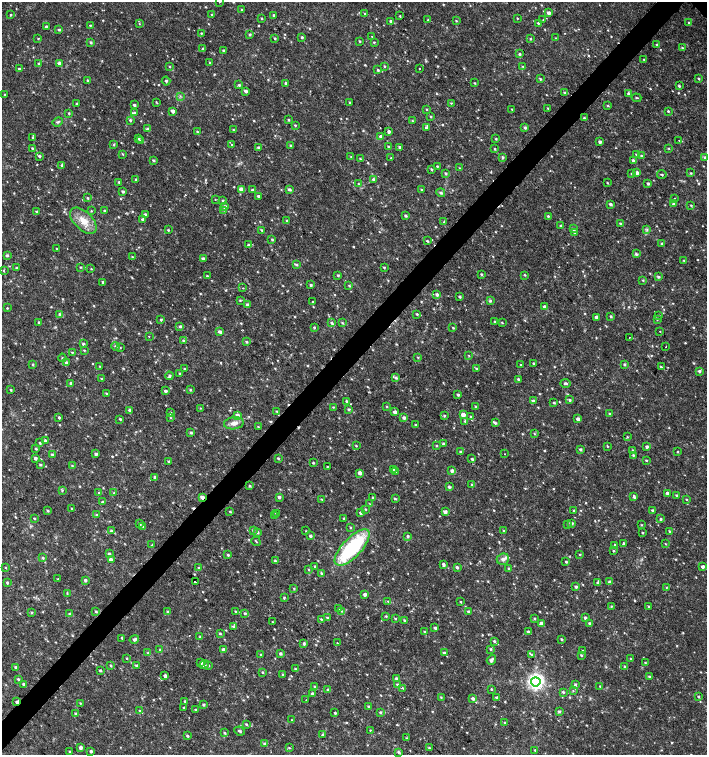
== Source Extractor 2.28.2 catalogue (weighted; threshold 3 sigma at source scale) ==
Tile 7 of 4 x 4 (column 3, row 2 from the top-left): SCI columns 3045-4453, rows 3013-4518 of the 6025 x 6031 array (HDU 1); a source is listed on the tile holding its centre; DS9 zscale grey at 2 x 2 block average (1 PNG px = mean of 2 x 2 image px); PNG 709 x 757 px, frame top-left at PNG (2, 2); each listed source drawn as its Kron ellipse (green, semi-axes under 4 px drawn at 4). Shown black and unused: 4% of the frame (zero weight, under 2 of 3 exposures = <1% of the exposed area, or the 3 px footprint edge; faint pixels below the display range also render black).
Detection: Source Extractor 2.28.2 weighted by HDU 2 'WHT'; one run over the whole footprint, this tile lists its part. Background 0.0181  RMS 0.0033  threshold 0.0151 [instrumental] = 3 sigma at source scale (4.5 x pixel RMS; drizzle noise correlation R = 1.50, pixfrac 1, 0.0396/0.0396 arcsec/px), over >= 5 px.
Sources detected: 833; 14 cosmic-ray / hot-pixel residue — neither listed nor drawn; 1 coinciding with a brighter row at this scale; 12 inside a brighter listed object's ellipse — not listed separately; of the other 806, all 500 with FLUX_AUTO >= 0.588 (the completeness limit of this list) listed and drawn (306 fainter detections not listed), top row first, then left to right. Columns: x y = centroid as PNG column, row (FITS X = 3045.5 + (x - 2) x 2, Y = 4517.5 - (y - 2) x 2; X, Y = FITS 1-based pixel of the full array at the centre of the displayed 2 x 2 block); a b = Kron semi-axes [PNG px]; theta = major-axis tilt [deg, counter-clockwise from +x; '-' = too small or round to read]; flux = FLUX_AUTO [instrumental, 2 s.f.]
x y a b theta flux
220 2 2 2 - 0.78
242 9 2 2 - 0.66
365 13 3 3 - 0.82
549 13 3 3 - 3.1
211 14 3 3 - 0.71
11 15 2 2 - 0.61
274 15 3 2 - 1.4
400 16 3 2 - 0.62
261 18 3 2 - 0.85
517 18 2 2 - 0.61
428 20 3 2 - 0.77
543 20 2 2 - 0.62
391 21 3 2 - 2.1
456 21 3 2 - 0.7
139 23 3 3 - 0.61
538 23 2 2 - 0.96
689 23 3 2 - 0.98
90 25 3 2 - 0.79
46 27 2 2 - 2.3
59 30 3 3 - 1.3
201 33 2 2 - 0.63
250 34 2 2 - 1.3
372 36 3 2 - 0.64
302 37 3 2 - 1.1
275 38 2 2 - 0.93
530 38 3 2 - 0.72
556 38 3 2 - 0.63
38 39 2 2 - 0.61
359 41 3 2 - 0.73
91 42 3 3 - 1
374 42 3 3 - 0.74
657 45 3 3 - 0.8
682 48 3 3 - 0.82
203 49 4 2 - 1.1
223 50 3 2 - 1.1
519 54 3 2 - 1.3
644 59 2 2 - 0.6
59 63 3 3 - 2.9
210 63 3 3 - 0.85
39 64 3 3 - 2.3
169 66 3 3 - 0.74
384 66 3 2 - 0.82
523 67 3 3 - 0.64
19 69 3 2 - 1
419 69 2 2 - 0.87
378 70 3 3 - 1.3
699 78 3 2 - 0.84
540 79 3 2 - 1
88 81 3 3 - 1.5
166 81 4 3 - 1.6
286 83 3 3 - 0.99
475 83 2 2 - 0.64
239 85 3 2 - 1.1
679 86 3 2 - 1.1
246 91 3 3 - 1.9
565 93 3 3 - 1.1
629 93 3 3 - 1.7
5 95 2 2 - 1.4
180 96 3 2 - 0.76
636 98 5 2 - 0.82
156 102 4 2 - 0.62
350 102 2 2 - 1.1
77 103 3 3 - 1
451 103 3 2 - 0.66
134 105 3 3 - 1.5
608 105 3 3 - 0.83
548 108 3 2 - 0.73
427 109 3 2 - 0.65
512 109 3 2 - 0.7
173 111 3 3 - 3.3
668 111 3 2 - 0.93
69 113 3 3 - 0.88
134 113 3 3 - 1.3
431 116 3 3 - 0.82
584 118 3 3 - 0.84
130 120 3 3 - 1.3
288 120 3 2 - 0.83
412 121 3 2 - 0.63
58 122 5 3 - 1.2
295 125 3 3 - 0.75
427 128 4 3 - 1.6
525 128 4 3 - 1.2
147 129 3 3 - 1.1
233 130 3 2 - 0.7
197 131 3 2 - 0.76
389 131 3 3 - 2.5
381 136 3 3 - 3.6
33 138 3 3 - 1.2
138 138 3 2 - 1
496 139 2 2 - 0.72
140 140 4 3 - 0.95
679 140 2 2 - 0.67
600 142 3 2 - 1.9
231 144 2 2 - 1.5
114 145 4 3 - 0.82
291 145 3 3 - 0.97
258 147 3 2 - 1.6
388 147 3 3 - 1.7
399 147 3 3 - 1.7
32 148 3 2 - 0.95
668 148 3 2 - 0.6
495 149 2 2 - 0.83
122 154 3 2 - 0.65
636 154 3 2 - 0.59
39 156 3 3 - 1.3
641 156 4 3 - 0.92
351 157 3 2 - 0.64
502 157 3 3 - 1.1
705 157 4 3 - 1.2
391 158 3 2 - 0.6
360 159 2 2 - 0.68
153 160 3 2 - 1.1
633 161 4 3 - 1.9
62 165 4 3 - 1.3
437 166 3 2 - 0.76
459 168 3 2 - 0.59
431 169 3 2 - 0.88
446 173 3 3 - 1
637 173 3 3 - 2.5
691 173 3 3 - 0.86
632 174 3 3 - 1
662 175 4 3 - 0.86
373 179 3 3 - 2.2
136 180 3 2 - 1
119 182 3 3 - 1.1
607 183 2 2 - 0.67
359 184 4 3 - 1
648 184 2 2 - 1.3
241 189 3 3 - 4.7
289 189 4 3 - 2
422 189 3 3 - 0.94
252 190 2 2 - 0.96
123 192 3 2 - 1.4
441 193 4 4 - 1.6
258 196 3 3 - 1
88 198 3 3 - 0.87
674 198 2 2 - 1.2
215 199 3 2 - 0.66
223 201 3 2 - 1.2
610 204 3 2 - 2.3
673 204 3 3 - 1.4
691 205 3 3 - 0.81
225 207 3 3 - 3.4
104 210 2 2 - 0.84
224 210 3 2 - 0.6
91 211 2 2 - 0.62
36 212 3 2 - 1.1
145 215 3 3 - 1.7
405 216 3 2 - 1.4
548 216 3 2 - 1
143 220 3 3 - 2.1
287 220 3 2 - 0.92
83 221 16 9 -44 10
444 222 4 2 - 0.73
620 223 3 2 - 1.1
561 226 3 3 - 1.1
573 229 3 3 - 1.5
168 230 3 3 - 0.79
261 230 3 2 - 0.85
647 230 3 3 - 1.1
574 232 4 3 - 1.7
272 239 3 3 - 0.98
427 241 3 2 - 0.86
662 244 3 3 - 0.87
248 245 3 3 - 2.1
57 249 3 2 - 0.83
636 254 4 3 - 1.5
7 255 3 3 - 1.3
132 257 3 2 - 0.74
203 259 3 2 - 2.7
684 261 3 2 - 0.77
296 264 4 3 - 1.2
80 267 3 3 - 0.62
384 267 3 2 - 0.77
16 268 3 2 - 1.2
91 269 3 2 - 0.59
4 271 3 2 - 0.64
481 274 2 2 - 1.1
338 275 3 2 - 1.1
525 275 4 2 - 0.7
207 276 3 2 - 0.67
658 277 3 3 - 1.3
643 280 3 2 - 0.78
103 282 3 3 - 1.3
311 285 3 2 - 1.4
349 286 3 3 - 0.77
243 288 2 2 - 1.1
437 294 3 3 - 2.2
460 297 3 2 - 1.3
240 300 3 3 - 0.76
490 301 3 3 - 1.3
313 302 3 2 - 0.61
247 305 3 3 - 1.6
545 307 3 2 - 3.1
7 308 2 2 - 0.77
59 314 4 3 - 1.2
417 314 2 2 - 0.88
659 315 2 2 - 1.3
611 316 2 2 - 1.2
597 317 3 2 - 2.6
657 319 3 3 - 0.71
161 320 3 2 - 1.2
495 321 3 2 - 0.99
39 322 3 2 - 1.5
331 323 4 3 - 1.4
342 323 4 2 - 0.78
502 323 3 2 - 0.63
180 326 4 3 - 1.4
314 327 3 2 - 0.88
453 328 3 2 - 0.8
660 331 2 2 - 0.84
220 332 4 3 - 2.8
149 336 2 2 - 0.61
629 337 2 2 - 0.79
184 341 3 3 - 2.1
246 342 2 2 - 1.2
83 344 3 3 - 1.5
116 346 4 3 - 0.91
666 347 2 2 - 3.1
120 348 3 2 - 0.64
84 350 3 2 - 0.67
72 352 3 2 - 0.84
469 356 3 3 - 0.59
418 357 3 2 - 0.67
62 358 4 3 - 1
66 363 3 3 - 1.8
534 363 3 2 - 1
33 364 3 3 - 0.86
521 365 2 2 - 0.96
624 365 3 3 - 1.2
100 366 3 3 - 0.75
661 367 3 2 - 1.1
184 369 3 2 - 0.8
476 369 3 3 - 1
699 371 3 3 - 1.6
180 374 3 3 - 0.81
169 376 4 4 - 1.6
396 378 4 3 - 1.3
101 379 3 2 - 0.94
518 379 3 3 - 1.2
71 383 3 3 - 3.4
565 383 5 3 - 1.6
11 390 3 2 - 1
190 390 3 3 - 0.89
165 391 3 2 - 2.2
106 394 3 3 - 0.64
458 395 3 3 - 1.5
570 400 3 3 - 1.3
346 401 3 2 - 1.1
533 401 3 3 - 1.9
554 403 3 2 - 0.98
387 406 3 2 - 0.59
475 406 2 2 - 0.59
333 407 3 2 - 0.64
200 408 3 3 - 0.64
349 409 3 3 - 1.2
129 410 3 2 - 1.5
276 411 3 2 - 0.68
395 412 3 3 - 2.8
170 413 3 2 - 1.5
609 414 2 2 - 0.94
237 415 3 3 - 3.3
463 415 3 3 - 4.9
444 416 3 3 - 1.1
59 417 3 3 - 1.2
170 417 3 2 - 0.63
471 417 3 3 - 1.2
404 418 3 3 - 1.9
120 419 2 2 - 1
578 419 3 3 - 3.1
465 421 3 3 - 1
234 423 10 6 7 4.3
495 423 4 3 - 1.4
416 425 3 3 - 0.88
258 427 3 2 - 0.71
191 433 4 3 - 1.1
534 434 4 2 - 0.69
627 437 3 3 - 0.83
45 440 3 3 - 1.3
40 443 3 3 - 1
443 444 3 3 - 1
356 446 3 2 - 0.69
436 446 3 2 - 0.74
607 446 3 2 - 0.66
647 447 3 2 - 1.9
36 448 3 2 - 0.83
580 449 3 3 - 1.5
633 450 3 3 - 0.9
460 451 3 3 - 0.83
678 452 2 2 - 0.72
96 454 3 3 - 2
505 454 2 2 - 1.2
52 455 3 3 - 1.3
633 455 3 3 - 0.84
35 458 3 3 - 2
278 458 3 2 - 1.1
472 459 3 3 - 0.99
646 460 3 2 - 0.93
168 461 3 3 - 0.89
313 463 2 2 - 0.99
40 465 3 2 - 1
72 465 3 2 - 0.67
327 466 2 2 - 0.7
393 469 3 3 - 0.91
396 471 3 2 - 1.2
452 471 3 3 - 2.5
360 473 3 3 - 3.2
155 478 3 3 - 3.3
472 484 3 2 - 0.65
250 486 3 2 - 0.95
449 487 3 3 - 1.5
62 490 3 2 - 0.59
98 492 4 2 - 0.63
114 493 3 2 - 0.61
667 493 2 2 - 2.3
677 495 3 2 - 1.2
202 497 3 3 - 3.5
279 497 3 2 - 2.2
372 497 3 2 - 0.59
634 497 4 3 - 1.8
322 499 3 3 - 0.78
395 499 3 2 - 0.92
686 499 3 2 - 0.68
102 502 3 3 - 0.98
370 504 3 3 - 0.74
72 509 3 2 - 0.76
365 509 3 2 - 0.66
47 510 3 2 - 1
652 510 3 3 - 1
230 511 3 2 - 0.77
574 511 3 2 - 1.2
445 512 3 3 - 2.8
276 513 3 3 - 0.97
361 513 3 2 - 2
96 515 3 3 - 0.89
274 515 3 3 - 0.67
34 518 3 2 - 0.81
344 518 3 2 - 1.1
661 519 2 2 - 1
572 523 3 3 - 1.5
140 524 3 3 - 1.1
568 525 3 2 - 0.65
642 525 3 3 - 0.67
143 526 3 3 - 0.84
351 527 3 3 - 0.63
253 530 3 3 - 0.89
503 530 3 2 - 0.66
111 531 4 3 - 1.3
306 531 3 2 - 0.6
669 531 3 2 - 0.73
257 532 3 3 - 1.4
642 533 2 2 - 0.71
310 536 3 2 - 1.6
408 536 3 3 - 1.3
256 541 5 2 - 0.68
624 543 3 3 - 1.1
665 544 3 2 - 0.61
152 545 4 2 - 0.6
614 545 2 2 - 9.2
352 547 23 9 46 76
613 551 2 2 - 0.72
109 553 3 3 - 0.98
580 554 3 3 - 0.78
228 555 3 3 - 1.1
43 558 3 3 - 1.2
503 559 6 5 - 2.8
111 560 3 3 - 4.3
275 561 3 3 - 0.99
566 562 2 2 - 1
444 564 3 3 - 1.6
315 566 3 2 - 0.94
5 567 3 2 - 0.63
457 567 3 3 - 1.8
703 567 2 2 - 2.4
199 568 3 2 - 0.78
509 568 2 2 - 0.87
308 569 3 3 - 0.65
321 573 3 3 - 1
58 579 3 2 - 0.73
85 580 3 3 - 1.5
195 582 2 2 - 52
609 582 3 3 - 1.4
7 583 3 2 - 1.1
598 583 4 3 - 1.5
576 587 3 2 - 1.7
666 587 3 3 - 0.66
294 589 3 2 - 0.75
67 594 4 3 - 0.68
365 595 3 3 - 2.3
284 597 3 3 - 0.78
388 601 4 3 - 0.77
460 602 3 2 - 0.6
611 606 3 3 - 0.82
649 606 3 2 - 0.78
339 609 4 3 - 0.79
96 611 3 3 - 0.97
342 611 3 3 - 0.82
468 611 3 2 - 1.3
31 612 3 3 - 0.87
168 612 3 3 - 1.6
236 612 3 2 - 0.69
245 613 3 3 - 1.1
70 614 3 3 - 1.9
386 616 3 3 - 0.84
327 618 3 3 - 1
395 618 3 3 - 0.81
534 618 3 3 - 0.86
585 618 4 3 - 1.5
321 619 3 3 - 0.73
404 620 3 2 - 0.86
273 622 3 2 - 0.65
541 623 3 3 - 2.8
590 623 3 3 - 1.5
234 626 4 3 - 1.7
435 628 3 2 - 1.6
425 631 3 3 - 0.95
528 631 3 2 - 1.2
220 634 3 3 - 0.85
200 637 3 2 - 1.3
122 638 3 3 - 0.85
134 639 5 3 - 2.5
562 639 3 2 - 0.96
494 641 3 3 - 1.4
337 643 2 2 - 1.2
304 644 3 3 - 1.4
491 649 4 3 - 0.93
160 650 3 3 - 1.1
223 650 3 3 - 2.9
583 651 2 2 - 0.91
148 653 3 3 - 0.91
444 653 3 3 - 1.6
280 654 3 3 - 1.7
261 655 3 2 - 0.8
531 655 3 2 - 0.64
581 655 3 2 - 0.87
127 658 2 2 - 0.64
631 659 3 2 - 0.63
491 660 5 3 - 2.9
645 662 2 2 - 0.72
201 663 3 2 - 1.7
204 665 5 3 - 1.5
111 666 3 2 - 0.84
136 666 3 3 - 1.2
208 666 3 2 - 0.91
624 666 3 3 - 0.93
15 667 3 3 - 1.3
295 669 3 3 - 1.1
100 670 3 3 - 1.2
262 672 3 2 - 0.77
283 675 3 3 - 0.83
165 676 3 2 - 2.6
649 676 3 3 - 0.98
396 678 3 3 - 1.5
18 679 4 3 - 1.2
536 682 4 4 - 320
24 684 3 3 - 1.6
397 684 4 3 - 1.5
575 685 3 3 - 1.4
600 686 3 2 - 0.85
314 687 3 3 - 0.94
402 688 2 2 - 0.96
491 689 2 2 - 0.77
328 690 3 3 - 1.1
573 691 3 2 - 0.61
563 692 3 3 - 1.1
312 694 3 3 - 1.9
441 697 3 3 - 0.66
698 697 3 3 - 0.94
473 698 3 3 - 2.3
497 698 3 3 - 2.7
306 700 2 2 - 0.68
185 701 3 2 - 0.8
17 702 3 2 - 3
80 703 3 2 - 0.6
203 705 2 2 - 1.3
368 706 3 2 - 0.8
184 708 2 2 - 0.74
195 709 3 2 - 0.67
140 711 4 3 - 1.2
559 711 4 3 - 0.98
380 712 3 3 - 1.1
75 713 3 3 - 0.85
335 713 2 2 - 1.2
292 720 3 2 - 0.62
505 723 3 2 - 0.9
246 724 3 2 - 0.96
370 730 2 2 - 0.9
239 731 5 2 - 1.3
224 733 3 3 - 1
322 735 3 3 - 0.96
187 736 3 2 - 1.2
406 738 3 3 - 0.71
264 744 3 3 - 1.3
80 747 3 3 - 2.8
289 748 3 3 - 0.75
429 748 3 3 - 0.88
535 750 3 2 - 0.76
91 751 3 2 - 1.3
70 752 3 2 - 0.77
398 752 4 3 - 1.4
Overlapping masked pixels (flux is a lower limit): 2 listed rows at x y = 202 497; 17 702
Isophote crosses this tile's border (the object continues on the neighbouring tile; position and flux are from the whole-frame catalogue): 1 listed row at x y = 220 2